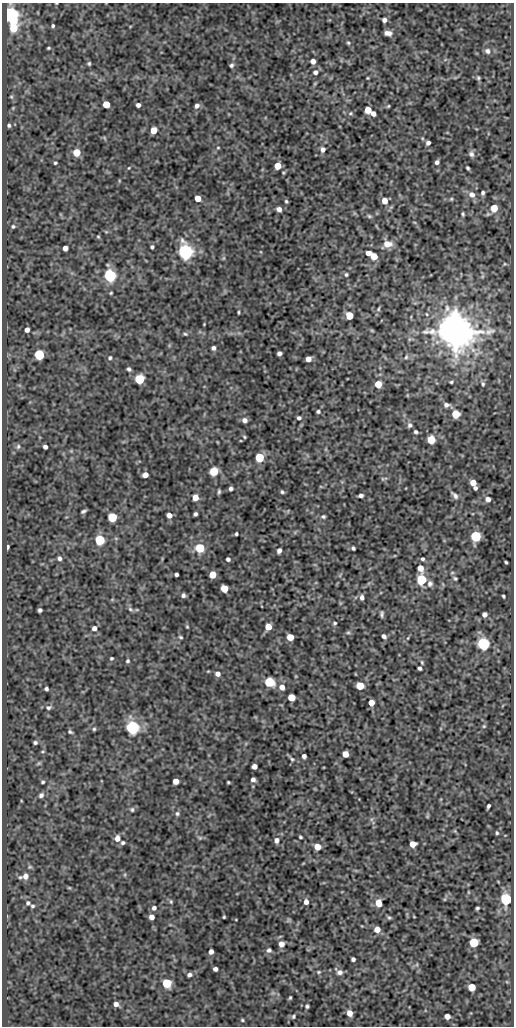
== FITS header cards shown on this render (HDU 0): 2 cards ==
NAXIS1  =                  512
NAXIS2  =                 1024

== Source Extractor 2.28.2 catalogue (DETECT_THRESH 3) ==
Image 512 x 1024 px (HDU 0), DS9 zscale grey, 1 PNG px = 1 image px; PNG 516 x 1028 px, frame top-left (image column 1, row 1024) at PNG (2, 3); no overlay
Background 139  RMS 0.66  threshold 1.99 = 3 sigma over >= 5 px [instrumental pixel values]
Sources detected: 224; all 224 listed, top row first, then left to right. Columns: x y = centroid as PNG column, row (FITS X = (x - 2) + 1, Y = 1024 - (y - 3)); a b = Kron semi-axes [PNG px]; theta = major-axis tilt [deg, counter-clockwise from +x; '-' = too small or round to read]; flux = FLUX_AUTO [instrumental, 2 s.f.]
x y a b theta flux
11 14 7 6 - 14000
384 20 4 4 - 150
13 21 5 4 - 1300
53 26 5 4 - 75
13 28 7 6 - 1300
388 33 7 4 -9 210
348 43 5 4 - 57
48 48 3 3 - 55
487 51 8 7 - 160
313 61 5 4 - 240
89 63 5 4 - 72
231 65 6 5 - 92
315 72 5 5 - 140
367 78 5 3 - 37
478 78 5 5 - 63
315 83 6 3 19 38
11 97 5 4 - 54
106 104 5 5 - 1000
138 105 4 4 - 160
197 106 6 5 - 150
388 106 5 4 - 48
368 110 5 5 - 670
350 113 7 5 3 83
373 114 5 4 - 230
9 125 4 4 - 84
154 130 5 5 - 700
422 138 6 3 -72 49
428 143 4 4 - 130
218 148 5 3 - 39
323 149 6 6 - 160
76 152 5 5 - 990
471 154 8 6 -59 140
437 162 5 4 - 120
55 163 4 3 - 58
278 166 5 5 - 760
129 168 4 3 - 34
468 168 4 3 - 64
483 193 5 4 - 94
472 194 8 7 - 270
198 198 5 5 - 560
451 199 5 4 - 52
286 201 4 3 - 59
384 201 6 5 - 370
494 208 6 6 - 790
279 209 5 4 - 210
463 214 4 3 - 62
369 216 7 5 -17 78
13 226 5 5 - 71
98 237 5 4 - 48
387 244 10 8 12 480
152 247 4 3 - 75
65 248 4 4 - 290
185 251 6 6 - 16000
368 253 5 4 - 310
374 256 5 5 - 760
223 258 6 4 89 57
346 274 5 4 - 67
110 275 6 5 - 8900
111 293 3 3 - 47
378 309 6 4 74 61
238 312 3 2 - 49
349 316 5 5 - 1300
204 324 2 2 - 29
27 330 4 4 - 220
372 330 5 3 - 41
490 331 17 8 17 310
455 332 10 9 - 140000
185 334 6 4 -21 62
409 339 6 4 -72 66
213 348 4 4 - 130
279 353 4 4 - 150
39 355 5 5 - 3900
406 357 6 5 - 74
110 358 5 5 - 74
308 359 5 5 - 320
129 369 4 4 - 95
139 379 5 5 - 3000
451 382 4 3 - 60
378 384 5 5 - 830
483 384 7 4 -81 80
407 395 6 3 -72 43
446 405 8 6 -1 170
318 411 5 4 - 78
456 414 6 6 - 630
299 418 5 4 - 110
244 420 5 5 - 190
410 425 7 6 - 130
416 432 5 4 - 92
244 437 5 3 - 48
431 440 5 5 - 1500
18 446 7 5 86 100
45 447 4 4 - 150
71 451 5 5 - 50
259 457 5 5 - 2300
214 471 6 5 - 1600
145 475 5 4 - 370
384 479 9 4 10 72
473 483 5 5 - 470
231 488 4 4 - 110
475 488 4 4 - 100
219 492 5 3 - 72
282 492 4 3 - 71
361 495 5 3 - 130
455 495 13 6 -45 180
195 497 5 5 - 400
488 499 6 6 - 200
83 511 5 3 - 86
195 514 4 4 - 110
169 515 5 4 - 250
112 517 5 5 - 2500
323 517 5 4 - 75
236 534 3 3 - 67
476 536 6 5 - 4300
100 540 5 5 - 3500
7 547 4 3 - 110
200 548 5 5 - 2700
353 548 4 3 - 84
279 551 5 4 - 180
60 558 5 4 - 120
228 559 4 4 - 110
422 559 5 4 - 76
506 562 3 3 - 58
420 568 6 5 - 500
176 574 4 3 - 97
213 575 5 5 - 880
455 578 5 4 - 65
421 580 6 5 - 3400
430 584 8 7 - 150
224 589 5 5 - 870
183 595 4 4 - 110
503 596 4 3 - 61
362 597 6 5 - 150
130 609 7 5 -30 98
40 610 4 4 - 110
137 610 6 3 -18 50
382 614 7 4 90 94
484 614 5 4 - 200
335 623 5 4 - 65
187 627 5 4 - 46
268 627 5 5 - 710
94 628 5 5 - 200
348 633 6 4 0 67
384 636 5 4 - 130
181 637 5 3 - 60
290 637 5 5 - 810
408 638 5 3 - 43
483 643 6 6 - 8700
111 658 4 4 - 58
128 661 5 5 - 70
422 662 6 4 -70 56
420 668 4 3 - 100
218 674 5 5 - 210
269 682 6 5 - 2600
360 686 5 5 - 1500
282 687 6 6 - 280
46 689 4 3 - 94
291 697 5 5 - 1200
371 703 5 5 - 500
48 707 8 6 12 130
484 726 5 4 - 51
132 727 6 6 - 11000
94 729 4 4 - 64
70 732 6 4 -28 78
35 743 4 4 - 87
345 754 5 5 - 560
304 756 4 4 - 140
292 759 6 5 - 80
39 763 7 4 31 67
254 766 5 4 - 260
253 779 4 4 - 150
176 781 5 5 - 410
43 782 4 4 - 67
228 782 3 3 - 52
41 795 7 6 - 150
488 806 5 3 - 89
132 810 6 5 - 77
177 813 6 6 - 91
427 816 6 4 88 49
455 831 6 4 -72 44
497 833 4 4 - 64
300 837 4 3 - 62
117 838 7 6 - 290
200 838 6 5 - 73
276 840 6 6 - 200
123 843 5 4 - 87
413 844 5 5 - 430
317 847 5 5 - 600
25 876 8 7 - 290
69 888 5 3 - 44
468 892 5 3 - 36
445 899 6 4 71 53
506 899 6 5 - 6400
171 901 6 4 -71 64
306 902 6 5 - 220
28 903 7 7 - 120
379 903 6 6 - 520
32 906 5 4 - 69
154 908 6 6 - 140
477 908 4 3 - 69
151 917 5 4 - 250
224 917 3 3 - 49
389 917 6 4 -39 69
414 917 4 2 - 29
288 920 7 5 36 64
377 929 5 5 - 540
474 942 5 5 - 3300
281 944 6 6 - 300
269 950 6 6 - 130
211 952 5 4 - 200
353 959 4 4 - 110
215 969 4 4 - 160
319 972 6 4 21 59
340 972 7 6 - 180
189 975 6 5 - 140
167 983 5 5 - 2800
472 987 5 5 - 1000
273 993 7 4 -18 90
290 998 4 3 - 56
116 1004 5 4 - 220
307 1006 4 3 - 79
349 1013 5 4 - 410
293 1016 6 5 - 77
447 1016 5 4 - 320
242 1020 5 4 - 57

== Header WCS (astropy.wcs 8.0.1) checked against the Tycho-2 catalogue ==
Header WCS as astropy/WCSLIB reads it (CRVAL/CRPIX/CD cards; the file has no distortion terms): RA---SIN/DEC--SIN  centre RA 05:37:14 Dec -04:02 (84.31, -4.03 deg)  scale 1 arcsec/px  FOV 8.5' x 17.1'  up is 0 deg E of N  parity normal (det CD < 0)
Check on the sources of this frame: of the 60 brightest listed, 5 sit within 1.5 arcsec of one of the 6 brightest Tycho-2 stars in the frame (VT <= 12.39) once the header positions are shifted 0.24 arcsec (0.03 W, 0.24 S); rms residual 0.46 arcsec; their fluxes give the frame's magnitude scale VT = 22.18 - 2.5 log10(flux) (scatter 0.32 mag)
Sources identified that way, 4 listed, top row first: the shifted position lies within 1.5 arcsec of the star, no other Tycho-2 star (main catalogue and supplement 1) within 3.0 arcsec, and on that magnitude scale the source's flux lands within +1.5 / -3 mag of the star's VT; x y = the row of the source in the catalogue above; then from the Tycho-2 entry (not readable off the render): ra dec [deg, ICRS J2000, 3 dp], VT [Tycho-2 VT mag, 2 dp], TYC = Tycho-2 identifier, HIP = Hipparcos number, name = IAU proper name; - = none
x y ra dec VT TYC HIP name
185 251 84.328 -3.960 11.00 4774-601-1 - -
110 275 84.349 -3.966 12.39 4774-606-1 - -
483 643 84.245 -4.069 12.33 4774-662-1 - -
132 727 84.342 -4.092 11.76 4774-664-1 - -